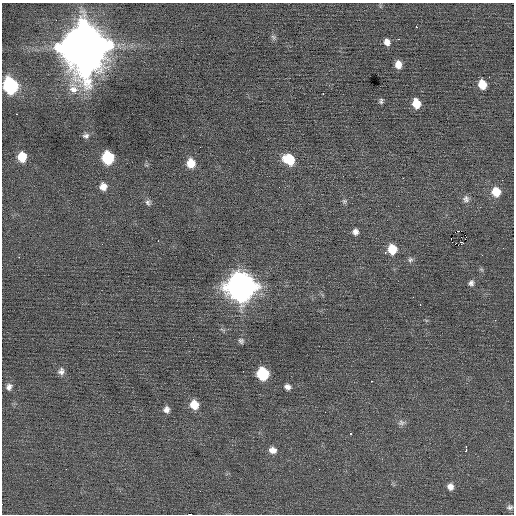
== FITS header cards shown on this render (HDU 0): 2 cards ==
NAXIS1  =                  512 / Axis length
NAXIS2  =                  512 / Axis length

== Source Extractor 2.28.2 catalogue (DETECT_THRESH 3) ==
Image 512 x 512 px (HDU 0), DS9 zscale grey, 1 PNG px = 1 image px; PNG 516 x 516 px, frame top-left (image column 1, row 512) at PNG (2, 3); no overlay
Background 0.0469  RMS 0.72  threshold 2.16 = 3 sigma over >= 5 px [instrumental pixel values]
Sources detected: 55; all 55 listed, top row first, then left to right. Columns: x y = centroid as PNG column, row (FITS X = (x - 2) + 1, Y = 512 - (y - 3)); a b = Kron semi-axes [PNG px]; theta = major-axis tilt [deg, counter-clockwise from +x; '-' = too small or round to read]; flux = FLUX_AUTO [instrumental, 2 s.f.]
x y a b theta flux
416 27 3 2 - 400
273 37 8 6 -47 110
399 39 3 2 - 140
387 42 8 6 -61 270
84 47 16 14 -77 390000
398 64 8 6 -84 410
489 77 2 2 - 30
482 84 8 7 - 760
10 86 10 9 - 7500
73 89 17 12 -76 710
323 93 3 2 - 310
381 101 7 5 83 110
416 103 9 7 -76 790
17 114 2 2 - 25
86 136 9 7 7 170
22 157 9 8 - 870
108 158 9 8 - 3000
289 159 12 9 -35 1300
191 163 10 9 - 720
403 178 2 2 - 190
103 186 9 9 - 350
279 187 2 2 - 63
496 192 9 9 - 870
466 199 10 9 - 220
344 201 6 6 - 94
148 202 9 8 - 150
458 231 2 2 - 470
355 232 7 6 - 220
451 239 2 2 - 270
158 241 2 2 - 340
461 244 3 3 - 93
458 245 3 2 - 24
392 249 9 8 - 960
385 252 3 3 - 170
482 255 3 2 - 76
19 257 2 2 - 290
410 260 7 7 - 130
481 269 6 4 -19 69
471 283 8 7 - 150
241 287 12 12 - 65000
420 305 3 2 - 55
241 341 8 7 - 130
61 371 9 7 75 220
263 374 9 8 - 2800
9 387 9 7 61 210
287 387 7 6 - 220
194 405 9 8 - 770
166 410 8 7 - 230
401 423 10 8 11 180
350 434 3 3 - 350
466 449 6 3 84 310
272 450 10 8 -14 340
450 487 8 7 - 280
510 507 8 6 1 140
190 514 3 2 - 970
At the frame edge (FLAGS 8, measured only in part): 1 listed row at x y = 190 514